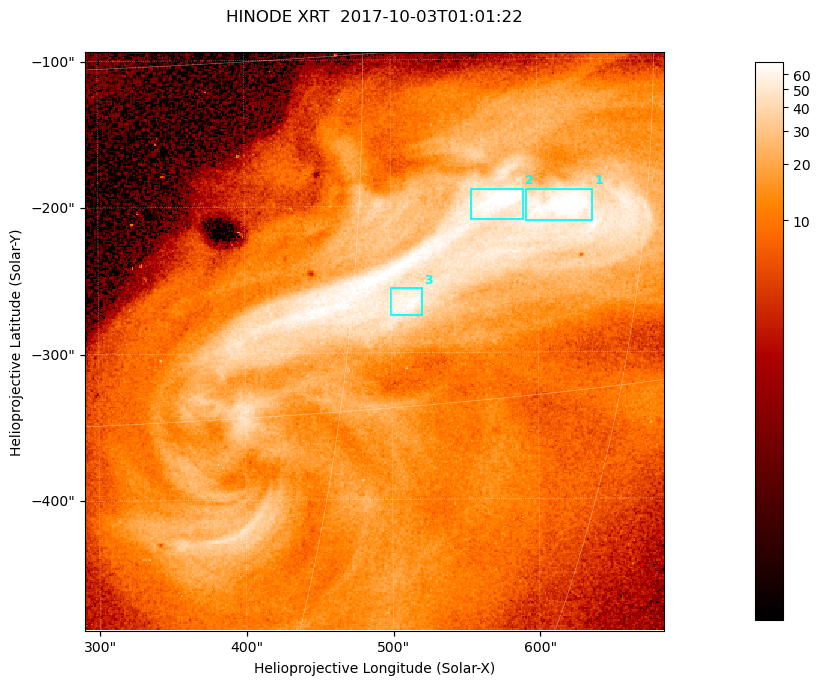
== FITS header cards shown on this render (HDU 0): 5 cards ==
TELESCOP= 'HINODE  '           /
INSTRUME= 'XRT     '           /
DATE_OBS= '2017-10-03T01:01:22.160' /
CTYPE1  = 'Solar-X '           /
CTYPE2  = 'Solar-Y '           /

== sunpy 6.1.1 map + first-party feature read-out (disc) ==
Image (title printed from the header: HINODE XRT  2017-10-03T01:01:22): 384 x 384 px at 1.03 arcsec/px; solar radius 958 arcsec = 932 px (partial field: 5.4% of the solar disc is inside the frame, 100% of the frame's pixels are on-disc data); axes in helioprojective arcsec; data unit not stated in the header (colour bar unlabelled)
Orientation: roll -0.357 deg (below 1 deg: not rotated)
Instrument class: DISC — disc imager (sunpy class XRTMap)
Bright regions (active regions / flare kernels): reference = the on-disc median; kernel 3 px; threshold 5 sigma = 45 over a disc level ~11.3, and >= 1.15x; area >= 147 px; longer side >= 5 px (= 5.1 arcsec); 3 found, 3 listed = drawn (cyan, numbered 1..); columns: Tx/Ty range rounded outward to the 5 arcsec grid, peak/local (2 s.f.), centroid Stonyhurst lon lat
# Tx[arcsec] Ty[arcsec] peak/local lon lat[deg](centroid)
1 590..640 -215..-185 7.1 +40 -7
2 555..590 -210..-185 7.3 +37 -7
3 500..525 -275..-255 6.2 +33 -10